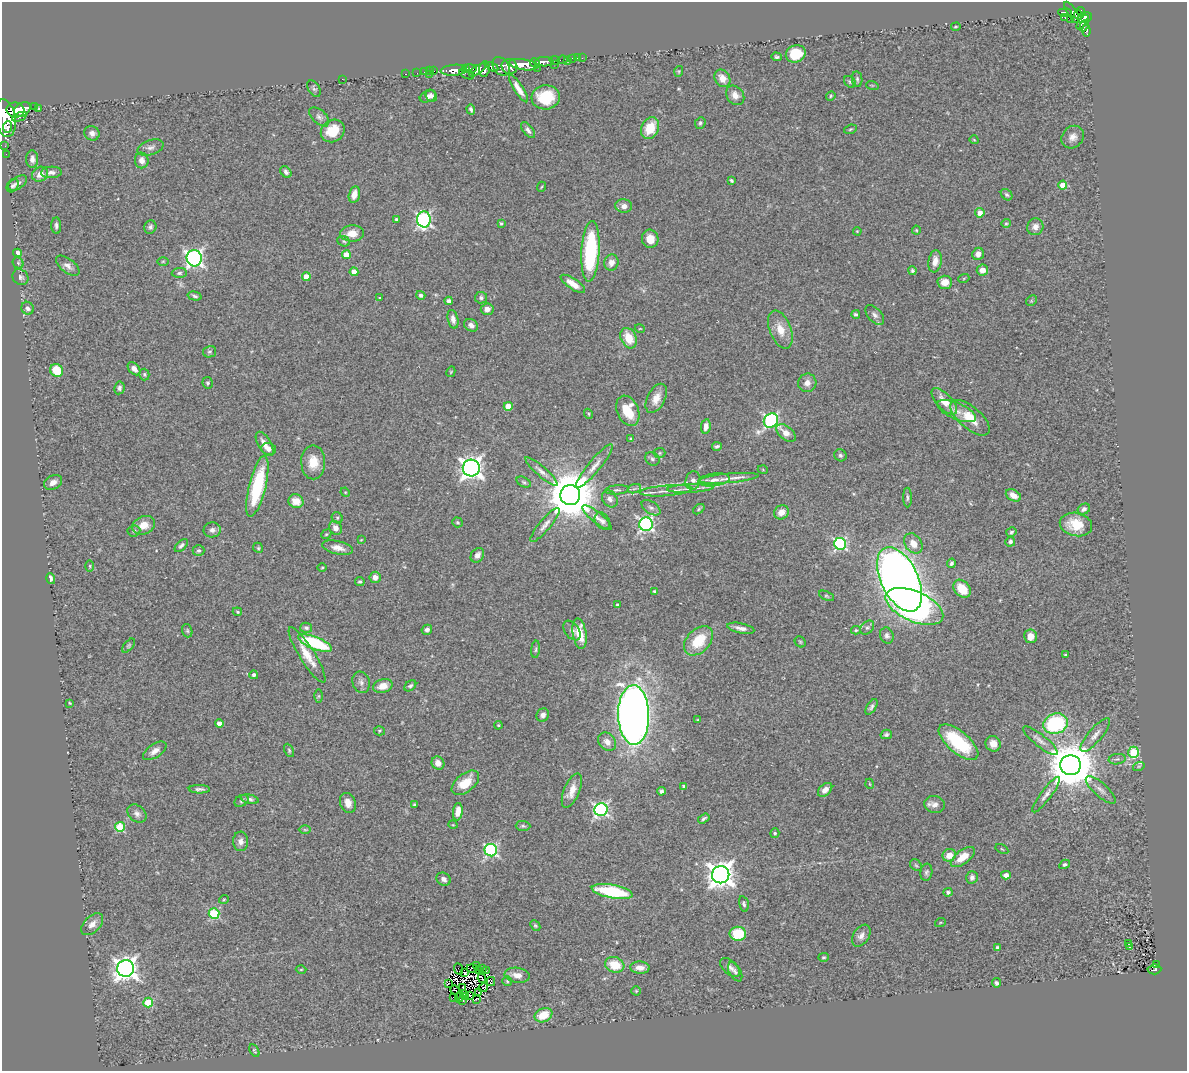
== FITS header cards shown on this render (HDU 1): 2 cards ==
NAXIS1  =                 1185
NAXIS2  =                 1069

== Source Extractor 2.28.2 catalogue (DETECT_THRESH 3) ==
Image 1185 x 1069 px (HDU 1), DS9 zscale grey, 1 PNG px = 1 image px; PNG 1189 x 1073 px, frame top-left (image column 1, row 1069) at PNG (2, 2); each listed source drawn as its Kron ellipse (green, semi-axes under 4 px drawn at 4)
Background 0.619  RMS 0.04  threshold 0.121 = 3 sigma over >= 5 px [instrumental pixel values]
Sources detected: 353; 7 with non-positive FLUX_AUTO (blend fragments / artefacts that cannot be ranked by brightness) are neither listed nor drawn; the other 346 listed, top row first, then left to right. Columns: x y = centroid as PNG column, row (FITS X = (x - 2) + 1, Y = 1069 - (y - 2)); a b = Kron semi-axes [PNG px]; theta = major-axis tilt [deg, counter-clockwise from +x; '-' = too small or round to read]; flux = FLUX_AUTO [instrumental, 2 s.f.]
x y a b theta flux
1065 12 7 3 -2 150
1072 12 12 4 -58 180
1081 12 5 4 - 190
1078 15 5 3 - 120
1065 18 3 2 - 9.4
1085 18 7 5 17 200
1070 19 2 2 - 18
1083 22 8 3 52 160
1084 25 6 3 62 81
956 27 4 2 - 2.7
1086 31 6 4 -85 48
796 54 10 8 23 74
777 57 5 4 - 4.8
573 58 3 3 - 24
577 58 2 2 - 3.4
582 58 3 2 - 3
555 60 5 3 - 95
562 60 5 3 - 35
568 61 3 2 - 11
544 62 9 4 0 650
535 63 5 3 - 320
554 64 2 2 - 25
523 65 14 5 -9 1300
501 66 10 7 -51 270
492 67 6 4 -28 250
509 67 8 7 - 510
470 68 7 3 2 320
537 68 2 2 - 19
465 69 4 3 - 300
484 69 7 5 82 240
454 70 13 5 4 760
477 70 10 4 33 300
430 71 3 3 - 15
434 71 2 2 - 14
679 71 5 3 - 2.7
424 72 2 2 - 6.8
417 73 2 2 - 8.2
406 74 3 2 - 24
429 74 3 2 - 12
466 74 8 3 -24 65
722 78 9 7 -57 25
342 79 2 2 - 57
857 79 8 5 -81 6.4
850 82 6 5 - 4.8
872 85 6 4 -18 2.7
314 89 9 5 -57 6.4
518 89 16 4 -57 21
735 95 10 8 -53 18
431 96 6 5 - 8.5
831 96 5 4 - 3.6
428 97 8 5 21 9
546 97 14 12 6 98
34 106 3 3 - 66
39 109 3 2 - 2.7
471 109 5 3 - 5.5
15 110 9 7 -10 1200
22 110 9 6 37 1100
19 117 8 3 24 240
319 117 12 7 -42 11
5 118 19 10 -79 3300
700 123 6 5 - 5.1
8 127 6 3 83 390
650 128 11 8 65 59
850 129 6 4 20 3.7
528 130 9 5 -51 8.9
333 131 12 10 35 64
92 133 8 7 - 13
1073 137 12 10 47 19
974 140 4 3 - 2.1
5 146 3 2 - 2.8
151 147 13 7 18 13
6 154 2 2 - 6.4
32 159 8 6 -87 11
142 160 8 7 - 19
51 172 10 5 3 11
286 172 6 5 - 7.8
40 174 8 7 - 22
731 180 4 3 - 3.7
18 183 10 6 32 10
1063 185 4 4 - 44
13 186 7 5 55 6.4
541 187 5 3 - 2.5
354 194 8 5 76 22
1007 195 6 5 - 5
624 206 8 7 - 14
980 213 5 4 - 22
396 219 4 4 - 5.1
424 219 8 7 - 580
501 223 3 3 - 3.9
1006 223 5 4 - 3.6
56 226 8 5 -87 8.2
150 227 7 6 - 7.1
1035 227 8 8 - 18
916 230 4 4 - 2.8
857 231 4 3 - 2.3
352 233 12 8 2 35
650 239 9 8 - 33
344 241 7 5 -23 4.9
590 251 30 9 87 280
17 253 4 4 - 15
978 254 6 5 - 16
346 255 4 4 - 44
194 258 8 7 - 930
163 261 6 4 1 3
935 261 11 6 80 22
18 263 6 5 - 5
611 263 8 7 - 19
68 266 14 7 -38 15
982 270 6 5 - 21
912 271 4 4 - 5
354 272 4 4 - 35
179 273 7 5 1 6
20 277 8 7 - 8.1
306 277 4 4 - 37
964 278 6 3 19 2.8
945 282 7 6 - 31
573 284 14 5 -34 28
421 295 5 4 - 6.7
195 296 7 4 -14 5.7
379 298 4 3 - 2.9
481 298 6 5 - 6.9
449 301 4 4 - 8.6
1031 301 6 4 45 3.6
28 308 7 6 - 8.4
487 309 6 5 - 18
856 314 4 3 - 5.4
875 315 12 6 -47 11
453 319 9 5 -77 13
471 325 7 6 - 12
640 329 5 3 - 2
780 330 20 10 -69 40
629 338 11 7 -63 52
210 352 6 5 - 5.4
134 369 7 5 -46 18
57 370 7 6 - 64
451 372 5 4 - 2.8
144 374 6 5 - 4.2
208 383 6 5 - 4.9
807 383 9 9 - 17
119 388 6 5 - 7.3
656 398 16 9 63 29
944 401 16 7 -46 37
508 406 4 4 - 48
628 411 16 10 -67 75
957 411 21 8 -23 25
588 414 5 4 - 3
970 418 24 11 -40 59
771 421 8 6 42 590
706 426 7 4 81 16
786 433 11 6 -40 25
631 439 4 3 - 5.4
265 444 13 6 -59 23
717 446 5 3 - 5.2
269 449 7 6 - 13
659 453 6 5 - 4
840 455 6 5 - 6.7
652 459 7 6 - 6.8
313 462 17 12 -90 51
594 466 27 6 50 25
471 468 8 8 - 1800
763 470 5 3 - 2.1
541 471 21 5 -41 15
728 478 30 4 5 25
714 480 16 6 7 20
693 481 9 7 76 13
53 482 9 7 29 16
524 482 7 5 -27 5
257 486 31 8 76 210
690 488 23 4 3 22
634 489 7 4 19 4.9
617 490 12 4 5 7.4
666 491 26 5 4 27
345 492 5 4 - 2.7
570 495 10 10 - 14000
1013 495 8 5 -29 27
907 497 10 4 -89 5.5
610 499 9 7 -53 11
296 501 7 7 - 34
651 508 10 6 -33 9.6
699 509 6 4 39 3.9
1084 509 6 5 - 8.4
781 512 7 6 - 24
597 517 18 5 -38 17
337 518 6 5 - 4.3
602 521 9 7 -54 10
458 522 5 5 - 4.2
646 524 7 7 - 680
1076 524 16 11 -13 63
143 525 12 9 23 30
545 525 22 5 50 17
335 528 7 6 - 18
212 530 8 7 - 12
134 531 6 5 - 5.7
1011 532 5 4 - 4.9
326 534 5 4 - 3.4
361 540 4 3 - 2
1010 542 5 5 - 7.9
913 543 11 8 -54 30
840 544 6 6 - 420
181 546 8 4 45 7
258 548 5 4 - 3.6
338 548 16 6 -13 22
199 550 6 5 - 5.1
477 555 8 6 54 18
951 563 5 4 - 6.1
90 566 5 3 - 2.8
322 568 4 3 - 2.8
375 577 5 5 - 17
51 578 6 4 -75 8.1
900 579 34 18 -64 4200
360 582 5 4 - 4.7
962 589 10 7 -49 58
655 591 4 3 - 4
826 596 8 4 -26 4.3
617 605 3 2 - 3.1
914 606 31 15 -24 310
237 612 5 4 - 3.2
867 627 8 5 47 5.9
306 628 6 5 - 6.9
741 628 14 5 -11 14
427 630 5 5 - 8.5
856 630 5 4 - 3.6
187 631 7 5 -70 4.5
572 631 11 7 -54 12
580 634 15 7 -81 53
887 636 8 6 -71 9.2
1031 636 7 6 - 22
698 641 17 11 46 86
800 642 6 5 - 4
315 643 18 6 -21 210
129 646 8 4 50 4.1
536 649 9 3 85 4.4
307 655 32 7 -58 49
1065 655 3 3 - 3.3
254 675 4 3 - 5.9
361 682 11 8 -75 12
383 686 10 7 14 25
410 686 6 4 37 6.1
319 696 6 4 89 3.9
70 703 4 3 - 2.8
872 707 9 4 58 7
543 715 7 6 - 12
634 715 30 15 -89 3200
698 720 4 2 - 2.3
219 724 4 4 - 16
1056 724 12 10 17 270
498 725 4 4 - 2.9
379 731 5 4 - 3.6
886 734 6 4 15 5.4
1095 735 21 7 49 20
1040 741 21 6 -39 17
607 742 10 8 -48 17
958 742 24 10 -40 170
993 744 8 7 - 23
289 750 7 4 -64 4.1
155 751 13 6 34 17
1133 752 6 5 - 160
1117 759 8 5 8 6.3
438 763 7 6 - 20
1071 765 10 10 - 13000
1139 766 6 3 18 4
465 783 16 9 39 54
870 784 5 3 - 2.3
684 786 3 3 - 5.1
199 789 11 4 -1 7.4
572 790 18 8 68 31
825 790 8 5 42 16
1101 790 19 7 -42 17
661 791 4 4 - 6.4
1046 795 22 5 53 15
250 799 9 4 -14 7.5
241 801 7 5 30 5.7
348 803 10 8 -70 23
414 805 4 3 - 3.9
935 805 10 8 -10 16
601 810 6 6 - 600
458 812 9 5 82 26
137 814 10 8 -42 12
704 818 6 4 34 5.4
453 825 5 3 - 2
523 826 7 5 -1 5.3
120 827 5 5 - 120
305 830 6 4 -1 4.1
775 833 5 4 - 4.5
241 841 10 7 -87 15
1002 849 7 3 -31 2.6
491 850 6 6 - 450
949 855 7 6 - 25
963 857 14 7 37 40
1065 864 6 4 30 5.3
916 865 6 5 - 4.5
926 872 8 6 81 7.1
721 875 9 8 - 2900
1006 875 5 4 - 12
972 877 6 5 - 10
444 879 7 6 - 12
612 891 21 6 -10 200
948 892 4 4 - 6.7
224 899 5 3 - 2.5
744 904 8 4 -78 5.4
214 914 5 5 - 210
940 923 5 3 - 2.4
92 924 13 8 45 20
535 926 6 4 -48 4.1
738 934 8 7 - 86
861 936 12 7 56 15
1129 943 3 3 - 17
1130 946 3 3 - 14
998 948 4 4 - 16
824 957 5 3 - 3.4
1156 964 3 2 - 2.6
615 965 10 7 -19 62
477 966 2 2 - 1.2
730 967 12 6 -42 12
126 968 8 8 - 2200
472 968 5 2 - 3.9
483 968 3 2 - 3.6
640 968 10 6 -3 19
458 969 6 2 -67 1.5
1154 969 7 5 4 100
301 970 5 3 - 3
479 970 3 2 - 1.5
486 971 2 2 - 0.96
735 972 10 6 -61 6.9
465 973 3 2 - 1.4
517 975 13 7 -9 20
482 978 4 2 - 0.85
491 981 4 3 - 5.1
507 981 5 5 - 3.8
448 983 3 2 - 2
997 983 4 4 - 6.1
463 987 2 2 - 2.4
483 988 5 2 - 3
455 990 5 2 - 1.3
636 991 5 4 - 3.2
479 992 2 2 - 0.87
464 993 2 2 - 2.6
470 995 3 2 - 2.1
454 997 2 2 - 1.6
459 997 5 4 - 0.48
465 997 3 2 - 3.8
476 999 3 2 - 2.1
463 1001 3 2 - 1.3
148 1003 5 4 - 84
543 1015 9 7 23 52
254 1050 7 4 -61 3.8
At the frame edge (FLAGS 8, measured only in part): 1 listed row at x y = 5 118
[7 non-positive-flux detections neither listed nor drawn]